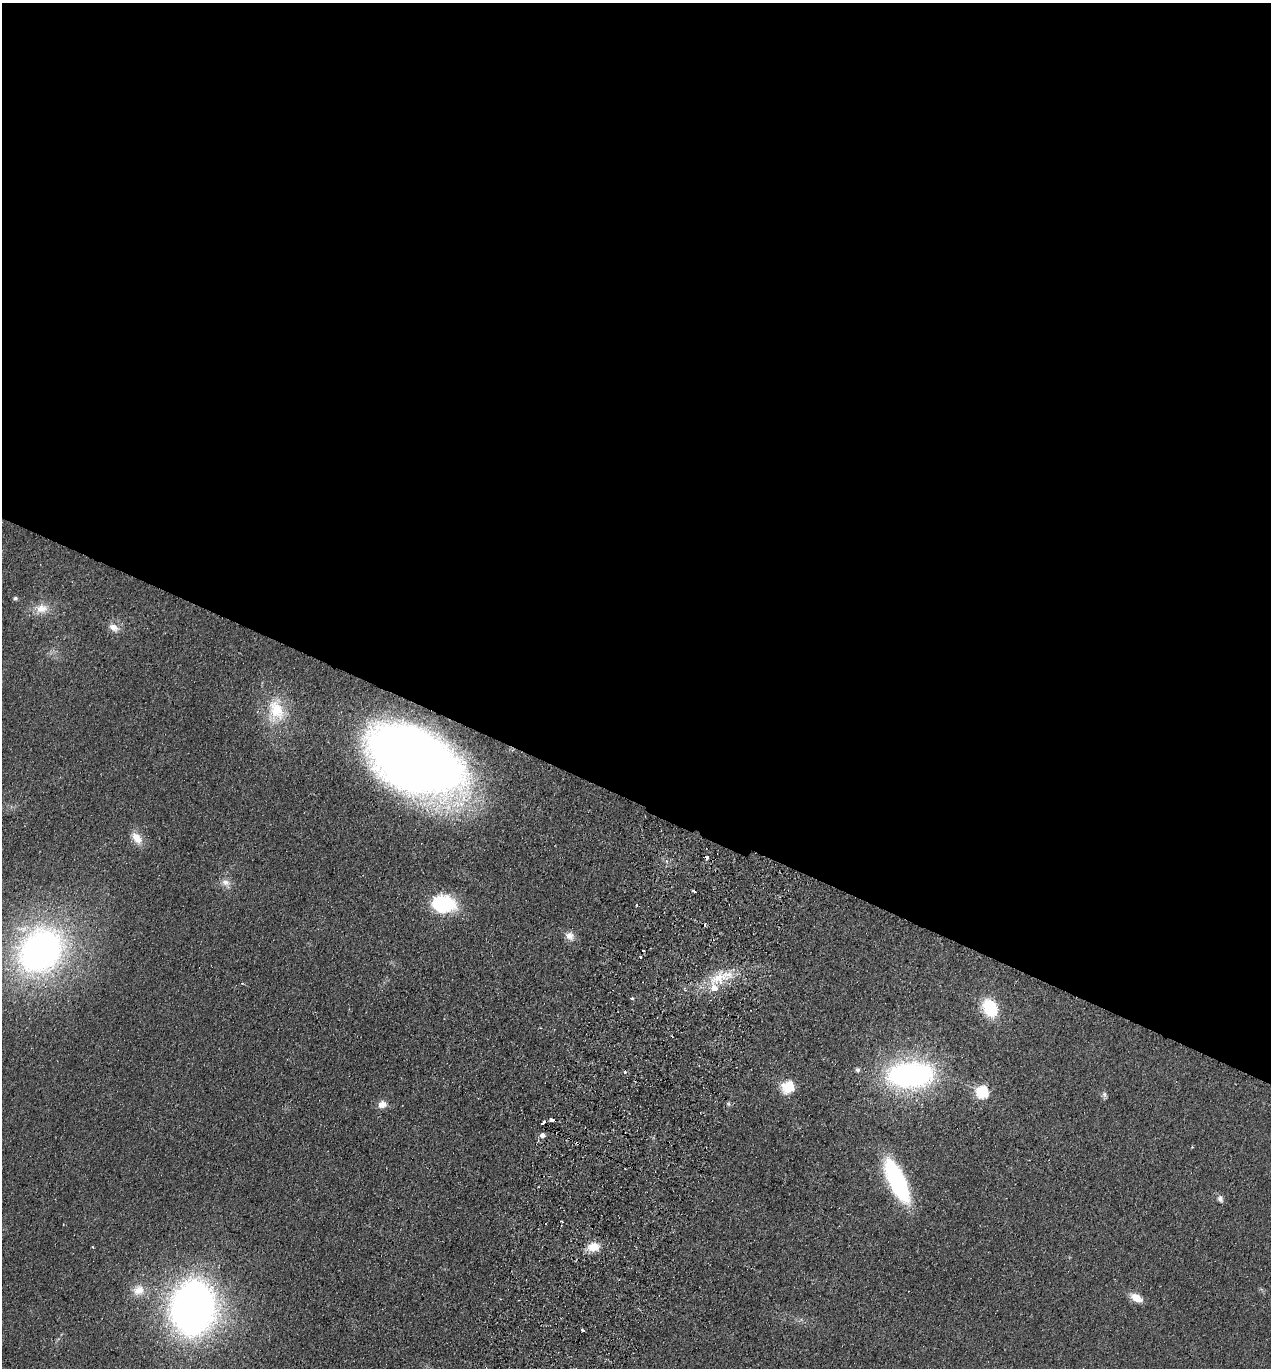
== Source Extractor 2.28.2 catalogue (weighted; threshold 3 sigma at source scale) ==
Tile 3 of 4 x 4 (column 3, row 1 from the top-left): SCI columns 2728-3996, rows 4123-5488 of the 5585 x 5513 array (HDU 1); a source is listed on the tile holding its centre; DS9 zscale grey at full resolution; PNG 1273 x 1370 px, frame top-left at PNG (2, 3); no overlay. Shown black and unused: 58% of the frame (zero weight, under 2 of 3 exposures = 3% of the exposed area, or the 3 px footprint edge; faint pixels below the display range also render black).
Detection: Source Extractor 2.28.2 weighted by HDU 2 'WHT'; one run over the whole footprint, this tile lists its part. Background 0.0489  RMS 0.0093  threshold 0.0417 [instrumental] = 3 sigma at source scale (4.5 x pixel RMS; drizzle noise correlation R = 1.50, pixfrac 1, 0.05/0.05 arcsec/px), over >= 5 px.
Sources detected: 43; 7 cosmic-ray / hot-pixel residue — not listed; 1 inside a brighter listed object's ellipse — not listed separately; the other 35 listed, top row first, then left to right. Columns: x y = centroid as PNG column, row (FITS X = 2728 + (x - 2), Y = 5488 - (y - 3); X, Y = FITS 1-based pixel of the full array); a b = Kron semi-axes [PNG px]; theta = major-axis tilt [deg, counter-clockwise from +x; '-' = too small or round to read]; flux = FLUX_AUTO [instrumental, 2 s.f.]
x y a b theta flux
15 598 4 4 - 2.1
42 609 18 13 10 13
114 627 15 9 -24 7.4
276 710 35 23 88 41
415 761 81 47 -29 1100
137 838 18 10 -51 11
226 883 13 9 -49 6.8
694 891 4 3 - 3
443 904 20 13 -5 94
636 905 3 2 - 1.4
570 936 13 10 -44 6.6
40 950 54 45 46 350
640 957 3 2 - 1.3
721 977 43 16 21 34
632 998 3 3 - 3.4
990 1008 15 11 -61 51
857 1070 7 5 -57 2.1
910 1075 46 25 3 210
788 1087 6 6 - 90
983 1092 6 6 - 110
1104 1094 9 6 -77 2.4
382 1104 11 9 18 6.9
728 1104 7 4 -88 1.4
542 1135 5 5 - 3.8
538 1140 5 4 - 1.4
577 1143 4 3 - 1.2
1192 1147 3 3 - 0.77
897 1180 41 13 -65 150
1220 1199 8 7 - 3.2
561 1221 3 2 - 0.85
593 1247 13 10 4 14
138 1290 16 14 22 13
1136 1298 14 8 -31 12
193 1308 39 31 83 640
582 1330 3 3 - 3.8
Overlapping masked pixels (flux is a lower limit): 2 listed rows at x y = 415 761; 577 1143